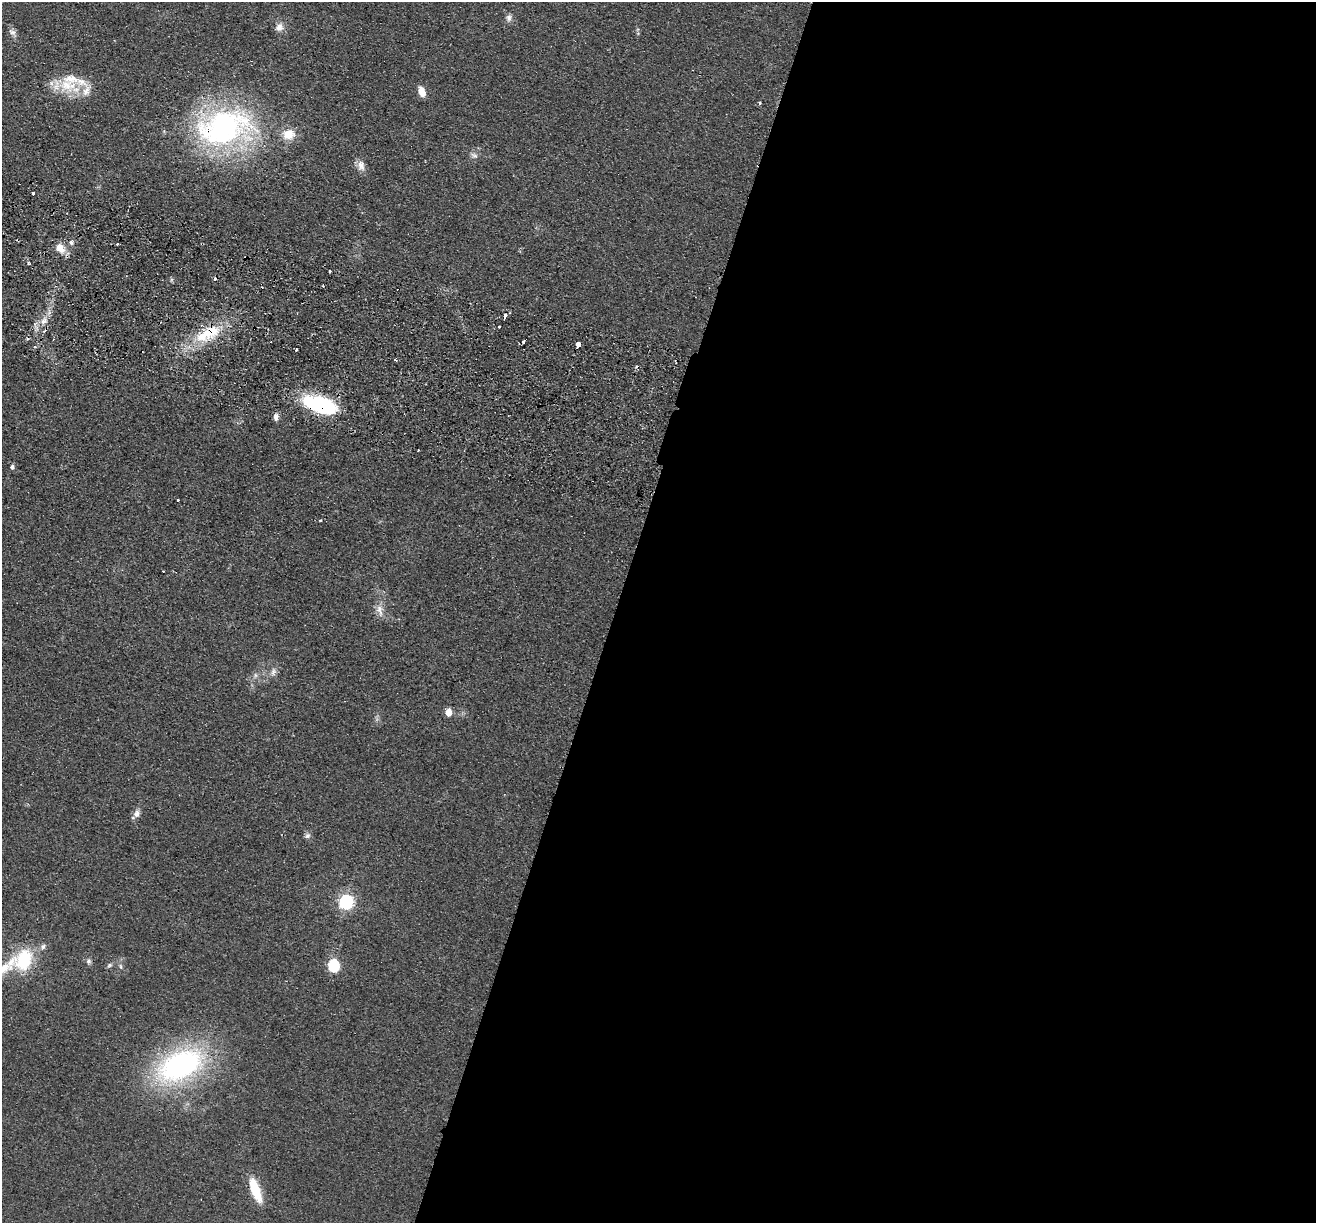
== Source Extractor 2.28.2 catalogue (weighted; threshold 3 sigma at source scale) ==
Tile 12 of 4 x 4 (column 4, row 3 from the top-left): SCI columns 3960-5273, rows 1409-2629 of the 5292 x 5384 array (HDU 1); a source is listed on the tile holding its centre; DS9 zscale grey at full resolution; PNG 1318 x 1225 px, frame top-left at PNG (2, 2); no overlay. Shown black and unused: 53% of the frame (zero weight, under 2 of 3 exposures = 3% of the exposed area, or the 3 px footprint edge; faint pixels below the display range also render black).
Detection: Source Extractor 2.28.2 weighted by HDU 2 'WHT'; one run over the whole footprint, this tile lists its part. Background 0.0571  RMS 0.009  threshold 0.0403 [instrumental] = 3 sigma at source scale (4.5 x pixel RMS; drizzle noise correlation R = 1.50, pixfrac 1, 0.05/0.05 arcsec/px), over >= 5 px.
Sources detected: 56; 7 cosmic-ray / hot-pixel residue — not listed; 5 inside a brighter listed object's ellipse — not listed separately; the other 44 listed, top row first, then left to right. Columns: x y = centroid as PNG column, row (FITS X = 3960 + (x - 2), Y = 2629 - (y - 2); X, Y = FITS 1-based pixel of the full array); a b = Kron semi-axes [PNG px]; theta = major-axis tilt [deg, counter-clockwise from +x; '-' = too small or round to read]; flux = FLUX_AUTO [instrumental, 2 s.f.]
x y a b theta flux
509 18 9 8 - 3.9
279 27 12 10 41 6.1
13 32 15 8 -49 4
68 85 30 19 -3 33
422 92 10 6 -69 11
760 102 3 3 - 2.3
225 127 78 47 7 230
474 155 10 6 -31 3.5
361 165 14 9 -80 6.5
33 193 3 3 - 3.3
71 242 7 5 -75 2.2
118 244 3 3 - 2.3
60 248 14 11 -49 11
28 263 4 4 - 1.4
329 271 3 3 - 2.1
505 316 5 3 - 8.9
44 321 11 7 55 6.2
499 327 3 2 - 1.3
208 334 42 18 27 45
578 345 4 3 - 71
34 346 4 3 - 2.6
296 349 3 2 - 3
637 367 3 3 - 2.1
320 405 28 13 -18 110
276 417 9 6 85 4.2
418 450 2 2 - 1
12 467 5 5 - 2.6
177 500 3 3 - 1.7
320 520 3 3 - 2.7
379 610 19 9 -75 8
273 672 12 8 73 4.7
255 675 8 6 71 2.8
448 712 5 5 - 15
137 814 10 9 - 5.1
307 835 9 7 29 2.7
346 902 7 6 - 210
43 946 8 6 68 2.9
24 960 24 17 70 49
89 961 8 6 33 2.4
109 965 7 5 27 1.9
333 966 7 6 - 100
121 967 8 4 -88 2
180 1065 43 25 26 240
255 1190 27 9 -69 29
Overlapping masked pixels (flux is a lower limit): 3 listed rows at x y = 225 127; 208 334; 320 405